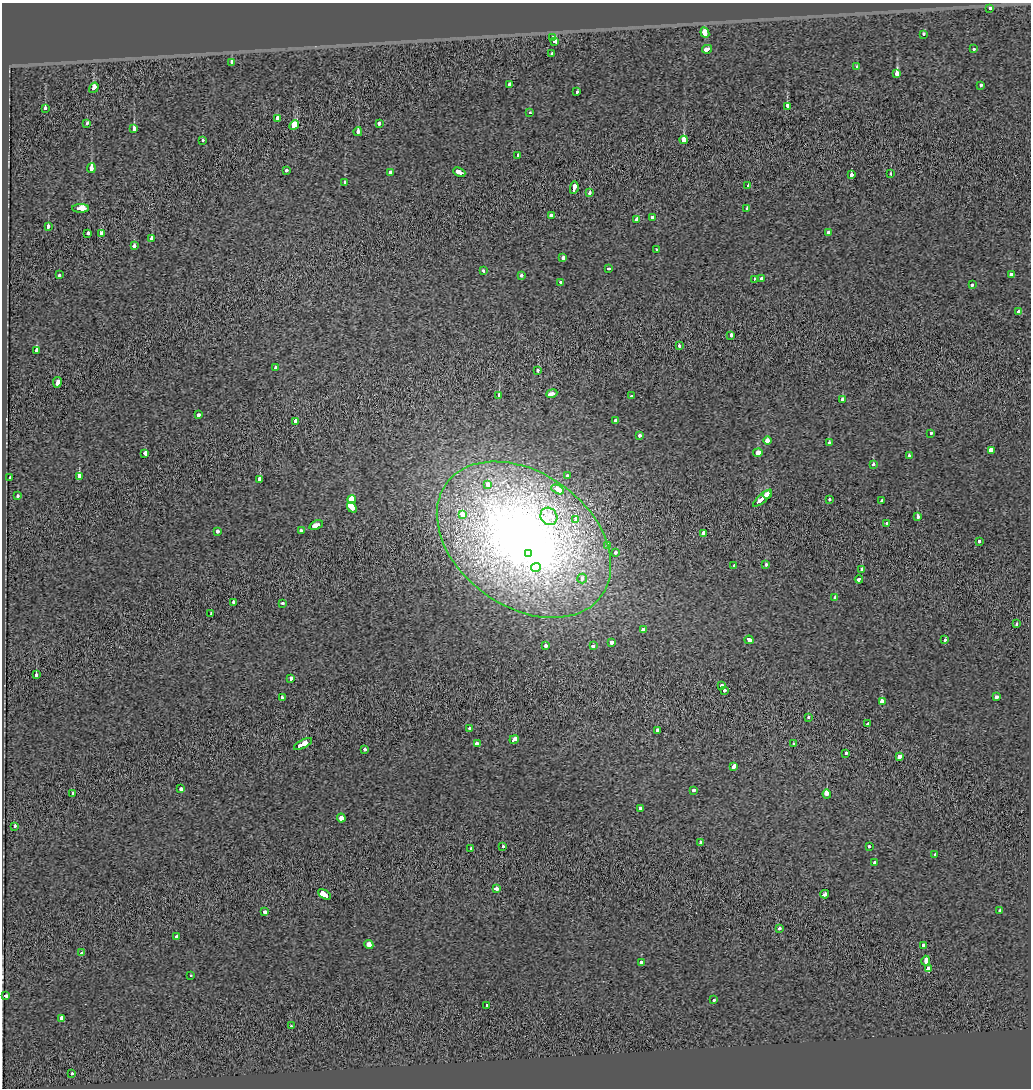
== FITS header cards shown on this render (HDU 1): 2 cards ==
NAXIS1  =                 1029
NAXIS2  =                 1086

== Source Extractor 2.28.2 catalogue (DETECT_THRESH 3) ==
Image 1029 x 1086 px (HDU 1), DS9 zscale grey, 1 PNG px = 1 image px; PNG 1033 x 1090 px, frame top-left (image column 1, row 1086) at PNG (2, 3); each listed source drawn as its Kron ellipse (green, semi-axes under 4 px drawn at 4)
Background 0.00148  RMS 0.1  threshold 0.311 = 3 sigma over >= 5 px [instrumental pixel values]
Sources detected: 178; all 178 listed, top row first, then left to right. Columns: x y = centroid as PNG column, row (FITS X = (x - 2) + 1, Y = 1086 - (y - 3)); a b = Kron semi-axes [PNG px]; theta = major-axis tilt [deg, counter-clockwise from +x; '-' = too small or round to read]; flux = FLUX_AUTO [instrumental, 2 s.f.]
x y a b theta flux
990 8 3 3 - 48
705 33 5 3 - 460
924 34 3 3 - 46
553 38 4 3 - 54
555 41 4 4 - 140
707 49 5 3 - 200
974 49 3 3 - 31
552 54 3 3 - 24
232 62 4 3 - 99
857 67 3 3 - 26
897 73 4 3 - 980
509 84 3 3 - 34
980 85 3 3 - 56
94 88 5 4 - 100
577 92 3 3 - 54
787 107 4 3 - 200
45 108 4 3 - 93
530 113 3 3 - 37
278 118 4 3 - 610
87 123 3 3 - 96
379 123 3 3 - 79
294 125 5 4 - 650
134 129 4 3 - 140
358 132 4 3 - 83
202 140 3 3 - 93
684 140 4 3 - 710
517 155 3 3 - 51
91 168 5 3 - 220
287 170 3 3 - 70
390 172 4 3 - 280
459 172 6 3 -24 260
891 174 3 3 - 28
851 175 3 3 - 76
345 183 4 3 - 30
748 185 3 3 - 28
574 188 6 3 79 300
590 193 3 3 - 77
80 208 8 3 1 450
747 209 3 3 - 53
551 216 4 3 - 120
652 217 4 3 - 34
637 220 4 3 - 120
48 226 3 3 - 76
87 233 4 3 - 83
101 233 4 3 - 98
828 233 4 3 - 110
152 239 3 3 - 100
134 246 3 3 - 81
656 250 3 3 - 45
563 258 3 3 - 55
609 269 3 3 - 40
484 271 3 3 - 29
60 275 3 3 - 120
521 275 3 3 - 54
1011 275 4 4 - 220
761 278 3 3 - 55
754 279 3 3 - 510
561 283 4 3 - 43
972 285 3 3 - 55
1019 312 4 3 - 350
731 335 3 3 - 90
679 346 3 3 - 60
37 350 4 4 - 160
275 367 3 3 - 130
538 370 3 3 - 55
57 382 5 3 - 250
552 394 6 3 22 290
499 395 3 3 - 110
632 396 3 3 - 32
842 400 3 3 - 74
198 415 3 3 - 60
295 421 4 3 - 130
615 421 4 3 - 87
931 433 3 3 - 42
639 436 3 3 - 110
767 440 4 3 - 150
829 443 4 3 - 41
991 450 4 3 - 330
758 453 5 3 - 320
145 454 4 3 - 170
909 456 3 3 - 130
873 465 3 3 - 88
567 475 3 3 - 54
79 476 4 3 - 930
10 477 3 3 - 76
260 479 3 3 - 150
488 485 4 4 - 110
558 489 7 3 -28 290
767 494 4 4 - 300
17 496 3 3 - 68
762 498 12 3 40 630
352 499 4 4 - 470
829 500 3 3 - 47
882 501 4 3 - 87
352 507 6 3 -55 1200
462 514 4 3 - 150
549 516 9 8 - 280
918 516 3 3 - 91
575 520 3 3 - 120
887 524 3 3 - 100
316 525 7 3 20 340
217 531 3 3 - 120
301 531 4 3 - 75
703 533 3 3 - 450
524 540 96 67 -36 8000
979 541 3 3 - 56
608 545 4 3 - 82
615 553 3 3 - 79
529 554 4 3 - 95
734 565 3 3 - 49
766 565 3 3 - 49
536 567 5 4 - 230
862 569 3 3 - 57
582 578 5 4 - 60
859 579 4 3 - 160
835 598 4 3 - 78
234 603 4 3 - 120
283 603 3 3 - 49
211 614 3 3 - 28
1017 624 3 3 - 32
643 629 4 3 - 170
749 640 4 3 - 140
945 640 3 3 - 100
611 643 4 3 - 95
545 646 3 3 - 91
593 646 3 3 - 69
36 675 4 3 - 78
291 678 4 3 - 72
721 685 3 3 - 61
724 690 3 3 - 52
997 697 4 3 - 140
282 698 3 3 - 61
882 702 3 3 - 260
808 717 3 3 - 36
868 724 3 3 - 56
470 728 3 3 - 29
657 730 3 3 - 64
514 739 5 3 - 290
477 743 4 3 - 91
794 743 3 3 - 97
303 744 10 3 28 430
365 749 3 3 - 110
846 753 3 3 - 88
899 756 3 3 - 210
734 766 4 3 - 120
181 789 3 3 - 83
694 790 3 3 - 65
73 793 3 3 - 70
827 794 4 3 - 770
640 808 3 3 - 150
341 818 4 3 - 340
15 826 3 3 - 190
700 842 3 3 - 87
503 846 3 3 - 32
869 846 3 3 - 35
471 848 4 3 - 62
935 854 3 3 - 31
875 863 4 3 - 200
496 889 4 3 - 82
324 894 7 3 -32 700
825 894 4 3 - 67
1000 911 4 3 - 200
264 912 4 3 - 80
780 928 3 3 - 59
176 937 4 3 - 93
369 945 4 3 - 200
923 945 3 3 - 390
82 953 3 3 - 95
926 961 5 3 - 240
641 963 3 3 - 290
928 969 4 3 - 1400
191 976 3 3 - 20
6 996 4 3 - 62
714 1000 3 3 - 26
486 1006 4 3 - 71
61 1018 4 3 - 230
291 1026 3 2 - 59
72 1073 3 3 - 130